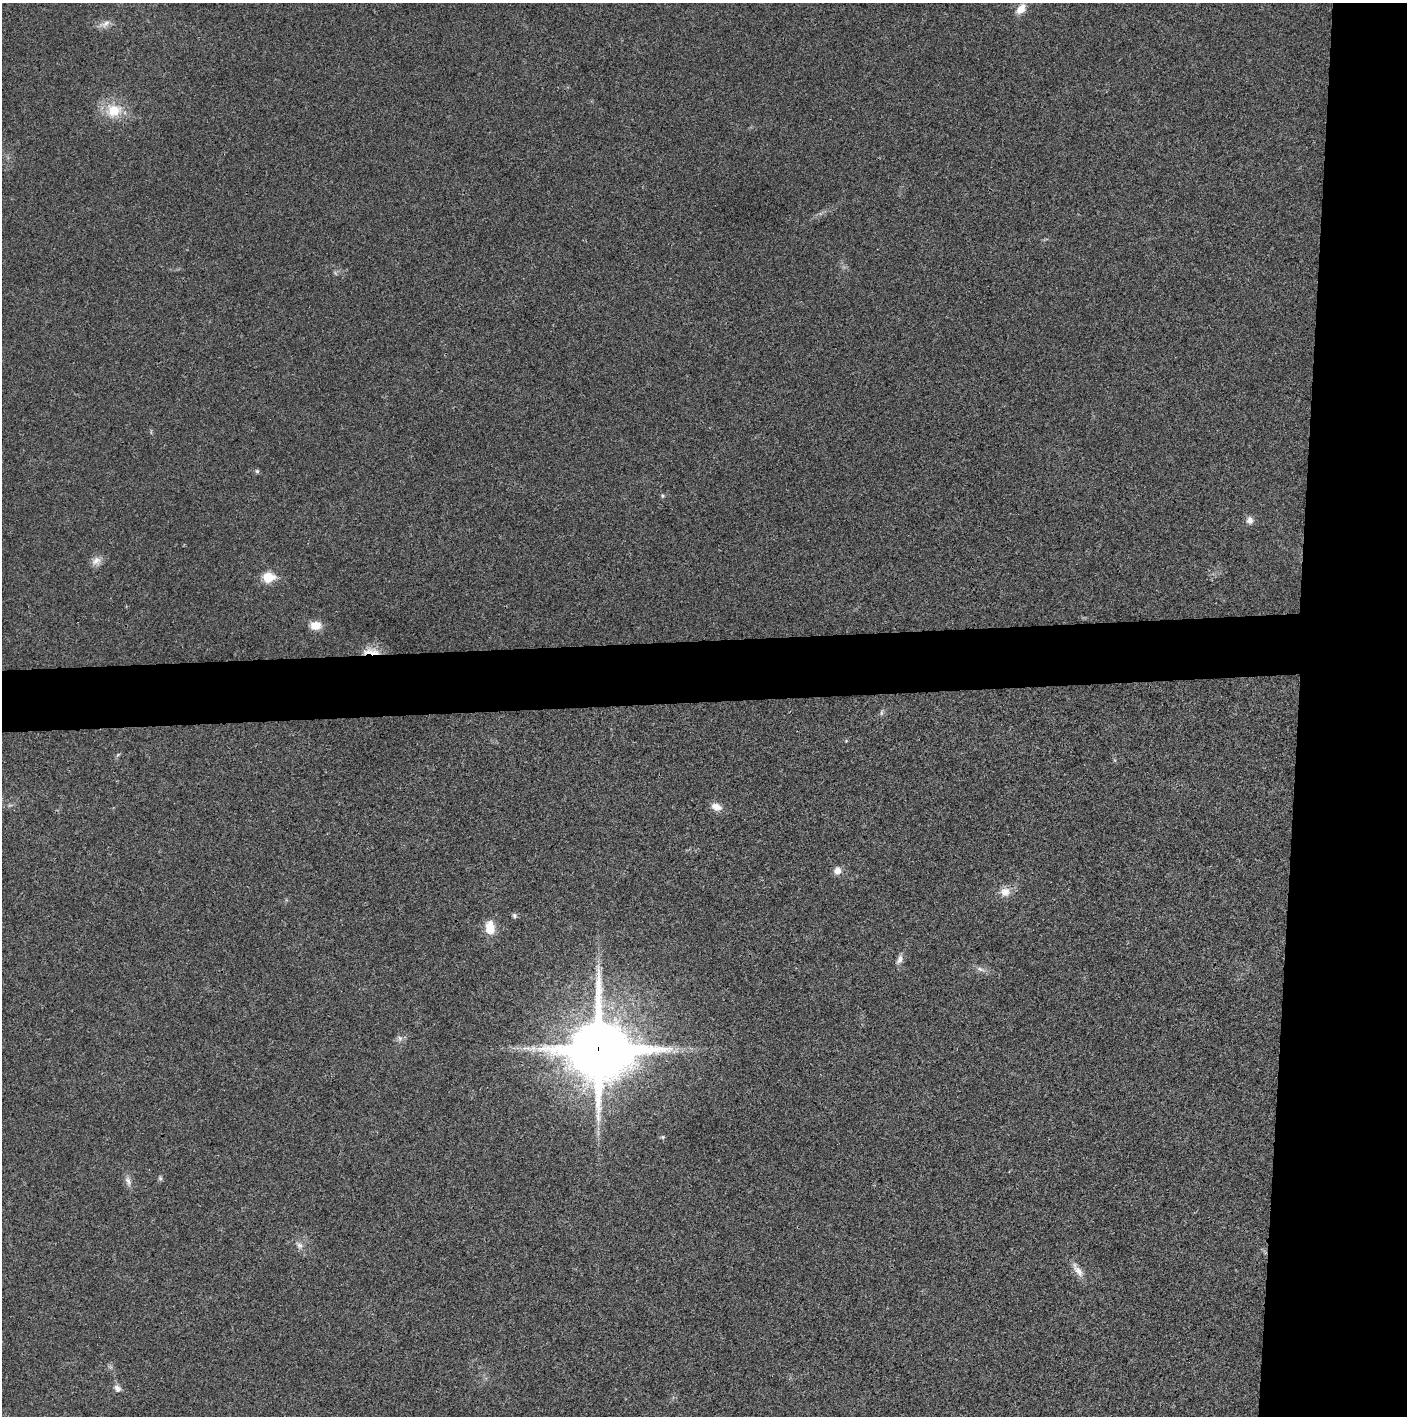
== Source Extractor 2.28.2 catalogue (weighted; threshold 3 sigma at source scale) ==
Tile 6 of 3 x 3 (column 3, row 2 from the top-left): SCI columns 2815-4219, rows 1417-2830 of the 4237 x 4245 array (HDU 1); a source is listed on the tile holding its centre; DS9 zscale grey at full resolution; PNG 1409 x 1418 px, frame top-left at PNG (2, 3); no overlay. Shown black and unused: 12% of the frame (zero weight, under 3 of 4 exposures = <1% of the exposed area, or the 3 px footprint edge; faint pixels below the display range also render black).
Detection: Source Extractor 2.28.2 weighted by HDU 2 'WHT'; one run over the whole footprint, this tile lists its part. Background 0.0191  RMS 0.0053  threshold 0.0237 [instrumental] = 3 sigma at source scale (4.5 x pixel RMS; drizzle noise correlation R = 1.50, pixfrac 1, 0.05/0.05 arcsec/px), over >= 5 px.
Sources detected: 27; all 27 listed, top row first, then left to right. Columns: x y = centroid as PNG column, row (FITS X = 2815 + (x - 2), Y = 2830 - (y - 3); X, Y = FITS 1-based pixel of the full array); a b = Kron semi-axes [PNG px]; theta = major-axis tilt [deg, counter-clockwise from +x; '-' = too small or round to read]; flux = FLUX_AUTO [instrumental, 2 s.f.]
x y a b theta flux
1021 9 14 9 50 5.2
105 24 14 7 34 3
114 110 23 18 10 15
257 471 6 5 - 0.9
662 496 7 4 -82 0.74
1250 520 9 8 - 2.7
96 561 14 10 37 3.9
268 577 6 5 - 32
316 625 13 9 -4 7.2
374 653 23 12 -24 8.7
881 713 9 4 89 1
118 754 6 4 4 0.7
716 807 12 8 -18 4.9
837 871 10 8 82 3.5
1005 892 14 12 -11 5.5
514 916 6 6 - 1.2
490 927 16 11 -85 9.4
899 959 14 7 62 2.6
980 969 13 5 -19 2.4
400 1038 9 7 -66 1.9
599 1049 23 21 -14 3900
663 1137 6 5 - 0.77
160 1178 7 5 -87 1
128 1181 14 7 -71 2.9
299 1245 11 7 -49 2.5
1078 1270 23 8 -56 5.2
117 1388 11 8 -52 2.6
Overlapping masked pixels (flux is a lower limit): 2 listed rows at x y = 374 653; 599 1049